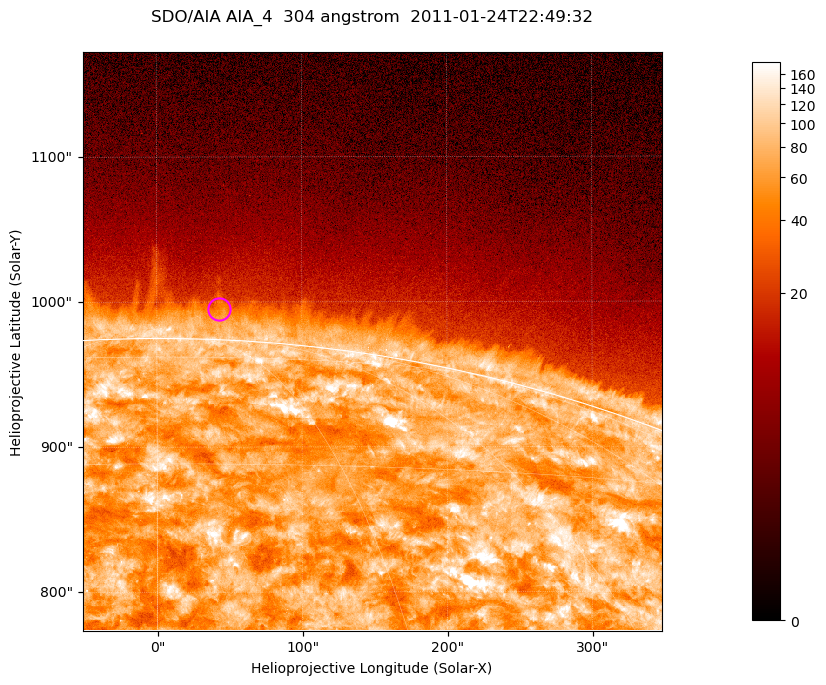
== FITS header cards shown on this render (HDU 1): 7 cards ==
TELESCOP= 'SDO/AIA '           / For AIA: SDO/AIA
INSTRUME= 'AIA_4   '           / For AIA: AIA_ATA1, AIA_ATA2, AIA_ATA3 or AIA_AT
WAVELNTH=                  304 / [angstrom] Wavelength
WAVEUNIT= 'angstrom'           / Wavelength unit: angstrom
DATE-OBS= '2011-01-24T22:49:32.125' / [ISO] Date when observation started; ISO 8
CTYPE1  = 'HPLN-TAN'           / CTYPE1; Typically HPLN
CTYPE2  = 'HPLT-TAN'           / CTYPE2; Typically HPLT

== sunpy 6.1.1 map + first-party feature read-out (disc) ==
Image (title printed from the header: SDO/AIA AIA_4  304 angstrom  2011-01-24T22:49:32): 665 x 665 px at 0.6 arcsec/px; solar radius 975 arcsec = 1625 px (partial field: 2.4% of the solar disc is inside the frame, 46% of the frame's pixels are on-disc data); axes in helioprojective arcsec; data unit not stated in the header (colour bar unlabelled)
Orientation: roll -0.132 deg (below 1 deg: not rotated)
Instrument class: DISC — disc imager (sunpy class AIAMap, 304 A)
Bright regions (active regions / flare kernels): reference = the on-disc median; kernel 5 px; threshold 5 sigma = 128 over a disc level ~70.8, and >= 1.15x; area >= 442 px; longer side >= 8 px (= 4.8 arcsec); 0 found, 0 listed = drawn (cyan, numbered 1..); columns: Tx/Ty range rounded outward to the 2 arcsec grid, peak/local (2 s.f.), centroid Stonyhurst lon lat
Off-limb structures (1.02-1.3 R_sun): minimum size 221 px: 3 found; the strongest spans PA ~355..0 deg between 1.02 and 1.03 R_sun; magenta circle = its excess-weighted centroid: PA ~0 deg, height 1.02 R_sun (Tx ~42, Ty ~996 arcsec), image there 1.8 x the reference